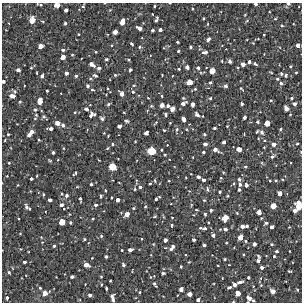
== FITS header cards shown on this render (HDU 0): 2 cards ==
NAXIS1  =                  300 / Width of image
NAXIS2  =                  300 / Height of image

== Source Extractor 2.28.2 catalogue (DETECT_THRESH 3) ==
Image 300 x 300 px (HDU 0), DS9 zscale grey, 1 PNG px = 1 image px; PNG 304 x 304 px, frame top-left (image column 1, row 300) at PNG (2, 3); no overlay
Background 2240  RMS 210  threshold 638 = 3 sigma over >= 5 px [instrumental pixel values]
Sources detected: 285; all 285 listed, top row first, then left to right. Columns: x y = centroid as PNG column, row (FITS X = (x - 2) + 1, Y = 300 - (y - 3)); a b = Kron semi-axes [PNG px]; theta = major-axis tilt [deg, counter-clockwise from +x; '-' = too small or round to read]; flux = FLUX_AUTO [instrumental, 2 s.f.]
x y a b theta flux
105 3 3 2 - 8500
256 4 3 3 - 26000
288 4 5 3 - 22000
57 5 5 4 - 120000
83 6 5 4 - 19000
154 6 3 2 - 14000
66 10 4 3 - 38000
152 14 3 2 - 9100
245 15 4 3 - 11000
156 19 6 3 64 34000
203 19 3 2 - 17000
32 20 5 4 - 170000
122 22 6 4 70 130000
8 23 2 2 - 8000
65 23 3 3 - 25000
208 24 4 3 - 10000
282 26 4 4 - 19000
139 28 5 4 - 77000
152 30 3 3 - 27000
160 30 4 3 - 55000
115 32 4 4 - 77000
78 34 3 2 - 11000
264 34 3 2 - 13000
208 39 6 4 56 44000
177 42 3 2 - 16000
131 43 4 3 - 19000
253 43 3 3 - 10000
298 45 4 4 - 55000
40 46 4 4 - 93000
140 47 4 4 - 25000
191 47 3 3 - 23000
63 50 5 4 - 29000
178 51 3 3 - 17000
205 52 7 4 1 53000
72 55 4 3 - 13000
63 57 4 4 - 95000
106 59 4 3 - 25000
128 59 4 3 - 15000
222 61 3 3 - 13000
230 61 4 4 - 34000
249 62 3 3 - 37000
92 64 8 5 -36 72000
243 64 4 4 - 84000
255 64 4 2 - 23000
290 66 3 3 - 12000
187 67 4 4 - 41000
238 67 4 2 - 11000
31 68 3 2 - 12000
99 68 5 4 - 33000
198 68 4 4 - 31000
179 69 3 3 - 16000
18 70 4 3 - 48000
130 70 3 3 - 27000
212 71 5 4 - 150000
271 72 4 2 - 11000
296 72 4 2 - 11000
37 73 3 2 - 11000
66 73 4 3 - 54000
281 73 4 3 - 25000
115 75 4 4 - 19000
162 75 2 2 - 9200
286 75 4 3 - 28000
42 76 5 4 - 43000
76 76 4 3 - 28000
95 76 6 4 -20 27000
277 79 4 3 - 19000
3 81 3 3 - 30000
189 82 5 4 - 140000
210 83 4 3 - 26000
281 83 4 4 - 29000
24 85 3 2 - 8900
134 85 5 3 - 12000
88 86 4 4 - 25000
225 86 4 4 - 37000
107 88 3 2 - 11000
92 89 5 3 - 18000
195 89 5 4 - 17000
241 89 6 3 -46 14000
47 90 3 2 - 17000
133 92 4 4 - 16000
122 94 5 4 - 74000
12 96 8 6 -10 82000
162 96 3 3 - 14000
148 98 3 3 - 12000
210 98 4 4 - 17000
292 98 4 3 - 22000
271 100 4 3 - 14000
40 101 7 5 85 120000
20 102 4 4 - 17000
108 104 5 3 - 21000
183 104 6 4 38 64000
193 104 4 4 - 56000
241 104 3 3 - 31000
294 104 5 4 - 36000
162 105 4 4 - 77000
168 106 4 3 - 32000
286 108 5 4 - 100000
86 109 4 3 - 44000
172 109 4 4 - 86000
35 110 5 4 - 24000
75 112 4 3 - 13000
124 113 3 2 - 11000
92 114 8 6 38 63000
165 114 4 3 - 24000
197 114 7 5 -45 45000
36 115 6 5 - 23000
44 117 6 4 -35 33000
244 117 4 3 - 37000
102 119 4 4 - 35000
184 119 5 4 - 69000
127 121 5 4 - 20000
156 122 5 3 - 16000
258 122 3 3 - 30000
57 123 5 4 - 91000
170 123 3 2 - 9000
267 123 5 5 - 150000
63 125 5 4 - 32000
119 126 4 4 - 51000
227 126 3 3 - 11000
214 128 3 3 - 21000
50 129 6 4 0 47000
177 129 6 4 77 30000
186 129 4 3 - 11000
280 129 3 3 - 21000
164 130 3 3 - 17000
257 131 4 2 - 16000
31 132 5 4 - 67000
262 132 6 5 - 41000
146 133 5 4 - 36000
8 134 4 4 - 14000
204 134 4 3 - 18000
244 134 2 2 - 8900
29 135 5 4 - 49000
108 136 3 2 - 12000
5 140 4 3 - 13000
39 140 4 2 - 15000
135 141 3 2 - 10000
224 142 4 3 - 49000
112 144 4 3 - 19000
205 144 4 3 - 42000
274 144 5 4 - 62000
297 144 4 3 - 13000
108 148 5 3 - 13000
239 149 5 4 - 82000
215 150 8 5 -28 58000
151 151 6 6 - 330000
203 152 3 3 - 20000
301 152 4 3 - 12000
53 153 3 3 - 36000
165 155 3 2 - 13000
272 156 7 4 40 30000
193 157 3 2 - 9300
58 160 3 3 - 13000
9 163 4 4 - 14000
245 166 4 3 - 19000
112 167 6 5 - 230000
223 172 4 3 - 13000
75 173 7 3 43 18000
7 176 2 2 - 10000
198 177 4 3 - 37000
31 179 3 3 - 26000
239 179 5 3 - 29000
282 179 3 2 - 11000
137 180 4 3 - 12000
155 180 5 2 - 13000
204 180 4 3 - 45000
276 180 3 3 - 14000
169 181 3 2 - 9500
270 181 3 3 - 11000
150 183 3 2 - 16000
234 183 5 3 - 15000
91 184 3 3 - 23000
240 184 4 4 - 30000
17 185 3 3 - 13000
246 185 4 4 - 32000
140 187 4 4 - 33000
135 189 4 3 - 16000
208 189 7 5 -70 31000
106 190 3 3 - 17000
239 190 3 3 - 25000
220 192 3 3 - 17000
280 193 4 4 - 77000
43 194 3 3 - 16000
66 195 4 4 - 40000
100 196 3 3 - 25000
227 196 4 3 - 13000
159 197 3 3 - 12000
80 199 5 2 - 22000
156 199 3 3 - 24000
50 200 4 3 - 46000
118 200 4 3 - 42000
204 200 4 3 - 14000
298 202 3 3 - 35000
61 205 5 5 - 47000
96 205 4 4 - 26000
145 206 4 3 - 14000
273 206 5 4 - 120000
299 206 6 5 - 200000
26 207 7 4 -70 30000
133 208 4 3 - 14000
29 209 3 3 - 12000
196 210 3 2 - 14000
211 210 3 3 - 31000
295 211 4 4 - 55000
259 212 4 4 - 110000
237 213 4 3 - 15000
69 214 4 3 - 11000
127 214 5 4 - 91000
205 214 4 3 - 21000
154 216 4 3 - 14000
172 217 3 2 - 9900
225 218 6 5 - 140000
93 219 3 2 - 13000
62 222 5 5 - 190000
70 223 3 3 - 18000
266 223 5 4 - 30000
171 225 4 3 - 16000
242 226 4 4 - 63000
247 226 3 3 - 23000
272 227 4 4 - 55000
289 227 3 3 - 9500
200 228 4 3 - 20000
205 228 3 3 - 28000
225 229 4 3 - 34000
213 235 4 4 - 30000
101 236 5 5 - 20000
41 237 5 3 - 9700
240 237 5 4 - 110000
84 239 3 3 - 22000
141 239 3 3 - 12000
194 239 3 3 - 31000
165 240 4 3 - 33000
246 241 4 3 - 16000
42 242 4 3 - 12000
153 244 5 3 - 11000
254 244 4 4 - 43000
272 244 4 4 - 18000
204 245 3 3 - 27000
54 246 4 3 - 24000
172 247 8 4 54 51000
234 247 3 2 - 9000
122 250 3 2 - 14000
130 250 4 4 - 58000
289 251 3 2 - 8000
277 252 3 3 - 29000
244 255 3 3 - 19000
274 256 3 3 - 17000
106 257 3 3 - 36000
92 258 3 3 - 7800
225 259 3 3 - 17000
258 260 5 4 - 49000
24 262 3 3 - 25000
86 265 5 4 - 95000
123 265 4 3 - 29000
229 265 3 2 - 7700
181 267 3 2 - 15000
262 267 4 4 - 38000
289 271 4 2 - 16000
9 272 5 4 - 23000
163 273 4 4 - 24000
72 277 4 3 - 34000
101 277 4 3 - 11000
248 277 3 3 - 18000
110 281 3 2 - 14000
240 282 7 3 18 49000
214 283 3 2 - 9600
155 284 10 5 -58 37000
235 285 4 4 - 48000
261 285 5 4 - 13000
253 286 4 3 - 11000
230 287 5 3 - 32000
40 288 4 4 - 17000
106 288 3 2 - 23000
181 289 4 4 - 78000
297 290 4 3 - 15000
273 291 5 5 - 77000
140 292 4 3 - 14000
45 293 6 5 - 110000
237 293 4 4 - 110000
189 294 4 4 - 73000
90 295 4 4 - 34000
112 297 8 4 -82 56000
7 298 5 3 - 25000
249 298 7 7 - 88000
198 300 4 3 - 40000
At the frame edge (FLAGS 8, measured only in part): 11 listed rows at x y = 105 3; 256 4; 288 4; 57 5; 32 20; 3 81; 301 152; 299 206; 237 293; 112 297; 198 300

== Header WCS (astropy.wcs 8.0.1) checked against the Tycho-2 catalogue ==
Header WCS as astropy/WCSLIB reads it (CRVAL/CRPIX/CD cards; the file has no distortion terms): RA---TAN/DEC--TAN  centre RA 16:06:12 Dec -43:19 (241.55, -43.32 deg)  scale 2 arcsec/px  FOV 10.0' x 10.0'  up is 0 deg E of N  parity normal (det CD < 0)
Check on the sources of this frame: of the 60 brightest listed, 3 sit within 2.3 arcsec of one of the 3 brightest Tycho-2 stars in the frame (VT <= 12.60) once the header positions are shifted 0.72 arcsec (0.67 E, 0.25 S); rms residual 0.76 arcsec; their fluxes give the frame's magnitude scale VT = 25.18 - 2.5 log10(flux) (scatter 0.12 mag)
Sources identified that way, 3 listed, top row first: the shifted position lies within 2.3 arcsec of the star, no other Tycho-2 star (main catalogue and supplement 1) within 4.6 arcsec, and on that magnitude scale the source's flux lands within +1.5 / -3 mag of the star's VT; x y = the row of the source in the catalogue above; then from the Tycho-2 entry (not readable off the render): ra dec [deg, ICRS J2000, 3 dp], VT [Tycho-2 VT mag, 2 dp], TYC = Tycho-2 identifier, HIP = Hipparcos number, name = IAU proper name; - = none
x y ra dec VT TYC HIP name
151 151 241.550 -43.319 11.02 7863-152-1 - -
112 167 241.580 -43.327 11.78 7863-12-1 - -
273 206 241.457 -43.349 12.60 7863-1218-1 - -